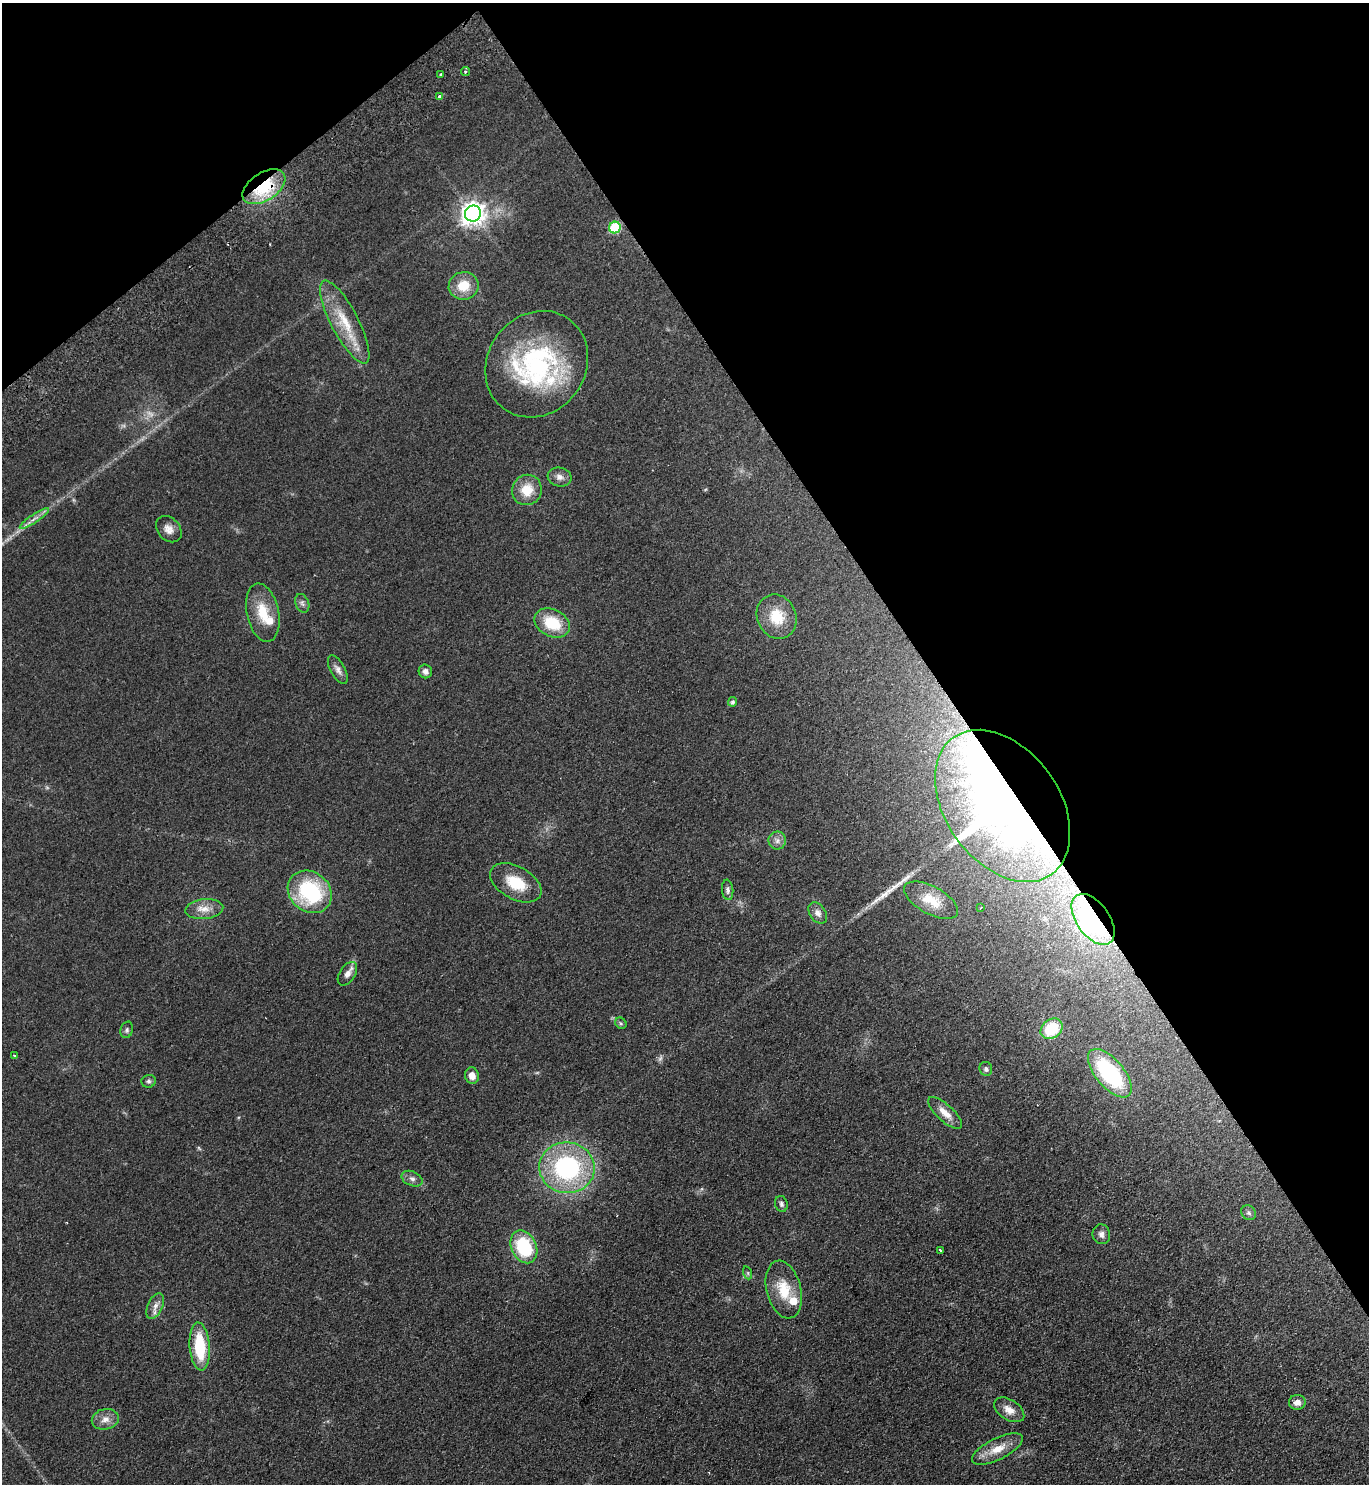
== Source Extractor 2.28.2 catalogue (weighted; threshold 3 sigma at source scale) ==
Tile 3 of 4 x 4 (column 3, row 1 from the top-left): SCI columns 2930-4296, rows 4496-5977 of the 5999 x 6026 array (HDU 1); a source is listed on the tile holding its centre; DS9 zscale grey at full resolution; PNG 1371 x 1486 px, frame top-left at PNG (2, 3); each listed source drawn as its Kron ellipse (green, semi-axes under 4 px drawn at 4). Shown black and unused: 34% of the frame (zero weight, under 2 of 3 exposures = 3% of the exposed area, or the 3 px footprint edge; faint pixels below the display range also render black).
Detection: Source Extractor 2.28.2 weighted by HDU 2 'WHT'; one run over the whole footprint, this tile lists its part. Background 0.0854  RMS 0.0096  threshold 0.0433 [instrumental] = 3 sigma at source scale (4.5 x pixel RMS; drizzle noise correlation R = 1.50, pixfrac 1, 0.05/0.05 arcsec/px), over >= 5 px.
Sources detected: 63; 2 too faint to see at this stretch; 1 inside a brighter object's white glare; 1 cosmic-ray / hot-pixel residue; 1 long thin detection or spike segment (spike, bleed or trail) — neither listed nor drawn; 3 inside a brighter listed object's ellipse — not listed separately; the other 55 listed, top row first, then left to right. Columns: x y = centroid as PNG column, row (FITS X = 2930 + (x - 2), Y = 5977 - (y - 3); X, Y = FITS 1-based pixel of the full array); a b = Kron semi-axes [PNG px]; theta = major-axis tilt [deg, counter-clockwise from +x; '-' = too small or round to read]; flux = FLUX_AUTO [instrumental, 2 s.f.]
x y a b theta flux
466 71 4 4 - 1.5
440 74 3 3 - 1
439 97 4 3 - 8.4
264 187 24 14 33 51
473 214 8 7 - 740
615 227 6 5 - 67
464 286 15 13 9 19
345 322 46 13 -62 33
537 364 55 49 53 160
559 477 12 9 -15 5.5
527 490 15 14 - 19
34 519 17 3 33 4.8
169 529 15 11 -47 7.2
302 603 10 6 -70 2.9
263 613 30 16 -78 25
777 617 23 19 -65 26
552 623 19 13 -27 31
338 670 16 7 -62 4.9
425 671 7 6 - 3.6
732 702 5 4 - 2
1003 806 84 57 -54 830
777 841 9 8 - 4.7
516 883 28 16 -29 28
728 890 10 5 -83 3
310 892 23 19 -39 83
931 900 30 13 -29 20
981 907 3 2 - 0.74
204 909 19 10 5 10
818 913 12 8 -55 5.3
1093 919 29 16 -54 110
347 974 13 8 56 6
621 1023 6 5 - 1.5
1052 1029 12 9 36 35
127 1030 8 6 73 2.3
14 1055 3 3 - 0.8
986 1069 7 6 - 2.7
1110 1073 29 14 -49 93
472 1076 8 7 - 6.8
149 1081 7 6 - 2.3
945 1113 21 8 -42 9.8
567 1168 28 25 -6 130
412 1179 11 7 -24 3.9
781 1204 8 6 -75 2.5
1249 1213 8 6 -45 2.7
1101 1234 10 8 -73 4.4
524 1247 17 12 -65 59
940 1250 3 2 - 1.7
748 1273 6 4 -72 1.4
784 1289 29 17 -76 26
155 1306 14 7 66 6.1
200 1346 24 10 -85 45
1297 1402 8 7 - 5.7
1009 1410 17 10 -33 8.7
105 1419 14 10 13 7.8
997 1449 28 10 27 16
Overlapping masked pixels (flux is a lower limit): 3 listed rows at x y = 264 187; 1003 806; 1093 919